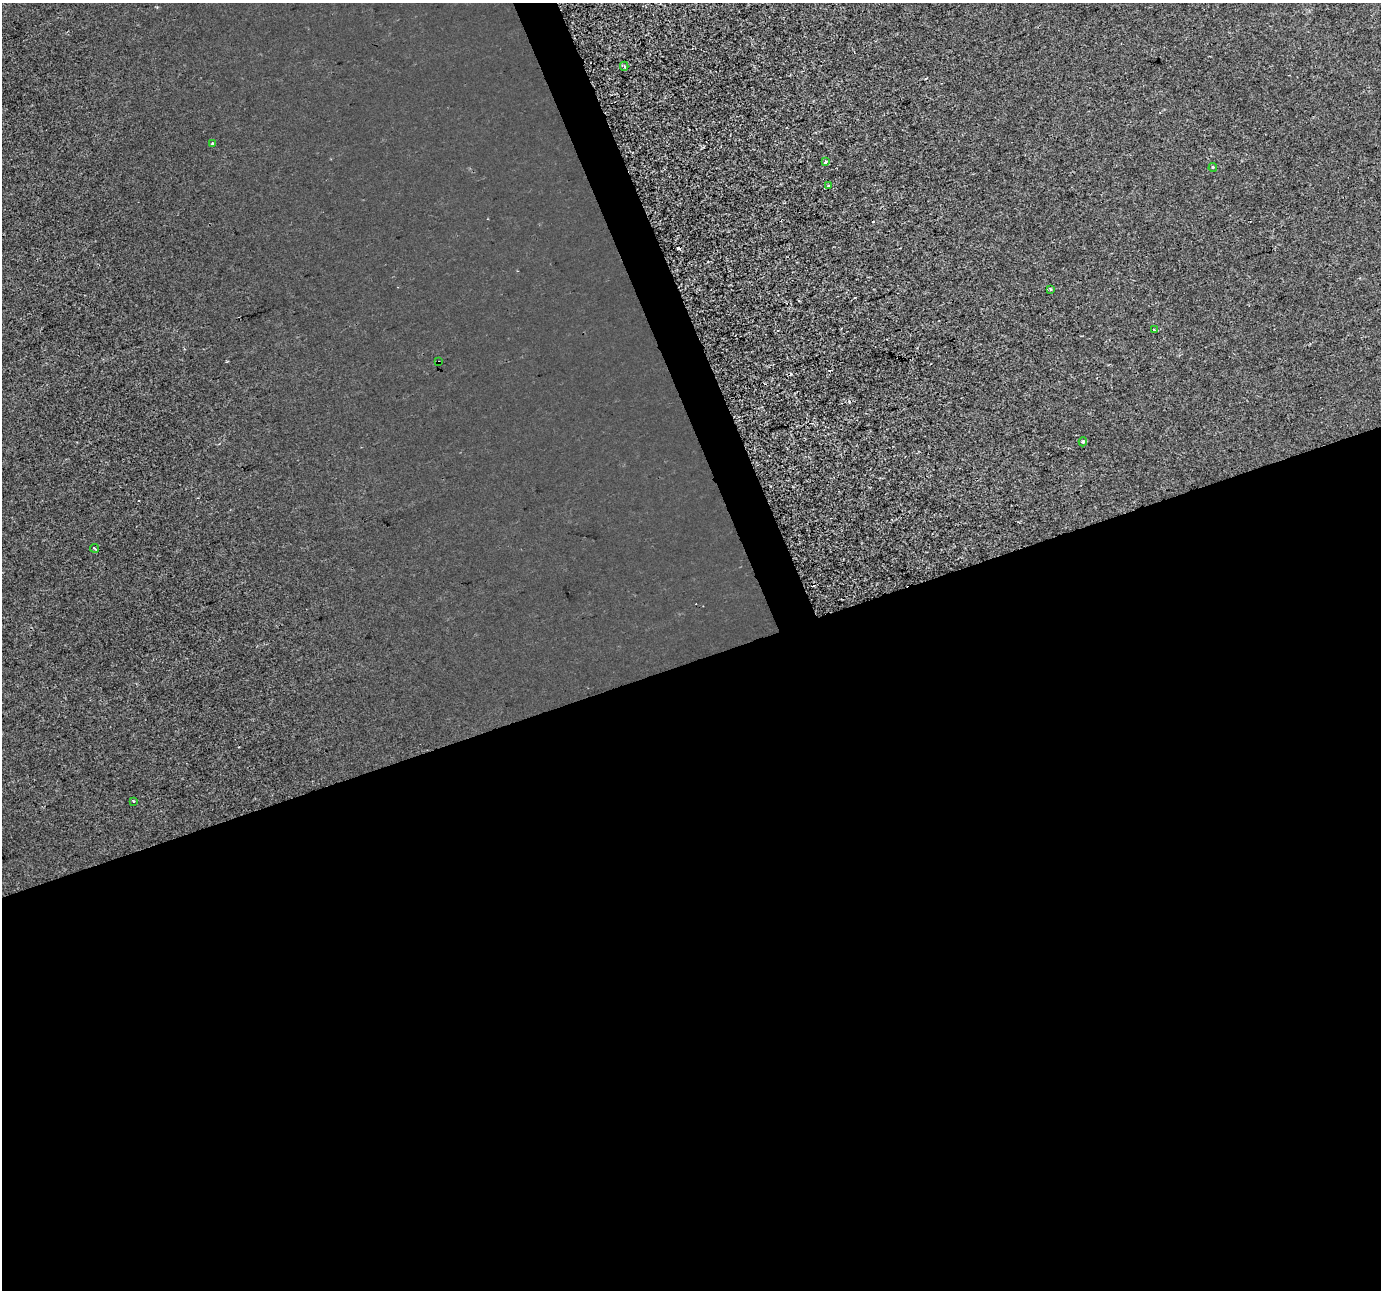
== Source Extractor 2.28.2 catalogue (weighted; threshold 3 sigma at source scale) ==
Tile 15 of 4 x 4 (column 3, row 4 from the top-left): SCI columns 2757-4135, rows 130-1417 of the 5513 x 5354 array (HDU 1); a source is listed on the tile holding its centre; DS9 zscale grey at full resolution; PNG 1383 x 1292 px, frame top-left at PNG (2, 3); each listed source drawn as its Kron ellipse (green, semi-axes under 4 px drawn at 4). Shown black and unused: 50% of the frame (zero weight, under 2 of 3 exposures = <1% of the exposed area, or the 3 px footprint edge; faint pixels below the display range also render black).
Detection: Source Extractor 2.28.2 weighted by HDU 2 'WHT'; one run over the whole footprint, this tile lists its part. Background 2.73e-04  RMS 0.0029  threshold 0.0131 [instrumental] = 3 sigma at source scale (4.5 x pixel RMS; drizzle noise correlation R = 1.50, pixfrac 1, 0.0396/0.0396 arcsec/px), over >= 5 px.
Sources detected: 12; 1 cosmic-ray / hot-pixel residue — neither listed nor drawn; the other 11 listed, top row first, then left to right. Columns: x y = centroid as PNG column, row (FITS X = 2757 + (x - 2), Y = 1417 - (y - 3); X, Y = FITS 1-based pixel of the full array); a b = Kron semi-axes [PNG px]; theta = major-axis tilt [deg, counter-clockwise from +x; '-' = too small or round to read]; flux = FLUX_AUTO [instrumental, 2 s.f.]
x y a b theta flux
624 66 4 3 - 0.58
212 144 4 3 - 0.39
825 162 4 3 - 0.45
1213 167 4 4 - 0.4
828 186 3 2 - 0.33
1050 289 3 3 - 0.47
1155 330 4 3 - 0.57
438 362 3 2 - 0.35
1083 442 4 4 - 0.48
95 548 4 2 - 0.49
133 801 3 3 - 0.6
Overlapping masked pixels (flux is a lower limit): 1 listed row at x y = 438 362